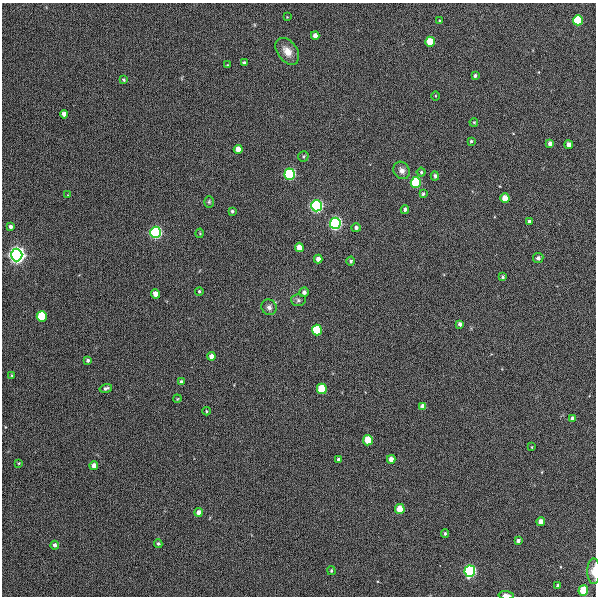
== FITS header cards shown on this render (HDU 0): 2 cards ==
NAXIS1  =                  594
NAXIS2  =                  594

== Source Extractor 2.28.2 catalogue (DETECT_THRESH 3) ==
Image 594 x 594 px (HDU 0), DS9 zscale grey, 1 PNG px = 1 image px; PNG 598 x 598 px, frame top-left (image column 1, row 594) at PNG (2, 3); each listed source drawn as its Kron ellipse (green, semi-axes under 4 px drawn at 4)
Background 936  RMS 13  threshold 39.8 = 3 sigma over >= 5 px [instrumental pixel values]
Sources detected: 79; all 79 listed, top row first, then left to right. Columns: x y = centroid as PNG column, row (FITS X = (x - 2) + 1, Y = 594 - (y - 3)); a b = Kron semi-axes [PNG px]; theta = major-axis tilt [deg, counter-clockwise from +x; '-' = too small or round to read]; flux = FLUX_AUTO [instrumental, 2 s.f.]
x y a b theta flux
287 17 3 3 - 610
578 20 5 5 - 52000
440 21 4 3 - 840
315 35 4 4 - 4600
430 42 5 5 - 27000
287 51 15 10 -54 9100
244 63 4 3 - 2200
227 65 3 2 - 590
475 76 4 4 - 2000
123 80 4 3 - 1200
435 96 4 3 - 770
64 114 4 4 - 5300
474 122 4 3 - 990
471 141 3 3 - 1100
550 143 4 4 - 3600
569 145 4 4 - 5600
238 149 4 4 - 10000
303 156 5 5 - 1300
402 170 9 7 -53 4500
421 172 4 4 - 1200
290 174 5 5 - 170000
435 176 4 4 - 2100
416 182 5 5 - 81000
423 194 4 3 - 1400
68 195 3 3 - 600
505 198 4 4 - 11000
209 202 6 4 -90 1300
316 206 5 5 - 300000
405 209 4 4 - 2100
232 211 4 3 - 1400
529 221 3 3 - 2300
335 223 5 5 - 330000
11 227 4 4 - 2700
356 228 4 4 - 2400
156 232 5 5 - 260000
200 233 4 3 - 680
299 247 5 4 - 12000
17 255 6 5 - 840000
538 258 5 5 - 2400
318 259 4 4 - 4700
351 261 4 4 - 1700
503 277 3 3 - 1600
199 291 4 4 - 1200
304 292 5 4 - 3200
155 294 4 4 - 7800
298 300 7 6 - 2100
269 307 8 7 - 3500
42 316 5 5 - 51000
460 324 4 3 - 3000
317 330 5 5 - 67000
211 356 4 4 - 4700
88 360 4 4 - 1700
12 375 3 3 - 830
181 382 4 4 - 1900
106 388 6 4 15 1900
322 389 5 5 - 40000
177 399 4 3 - 740
423 406 4 4 - 4300
206 411 4 3 - 850
573 418 4 4 - 3200
368 440 5 5 - 29000
532 447 4 2 - 620
338 459 3 3 - 1500
391 459 4 4 - 5300
19 463 4 3 - 860
94 466 4 4 - 5700
400 509 5 5 - 24000
198 512 4 4 - 5000
541 522 4 4 - 8500
445 533 4 3 - 1400
518 541 4 4 - 2400
158 544 4 4 - 1400
55 545 4 4 - 2500
331 571 4 3 - 1200
470 571 6 5 - 230000
594 571 13 6 -90 7700
558 586 4 3 - 2100
583 590 5 5 - 33000
506 595 7 3 -2 4800
At the frame edge (FLAGS 8, measured only in part): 2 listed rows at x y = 594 571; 506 595